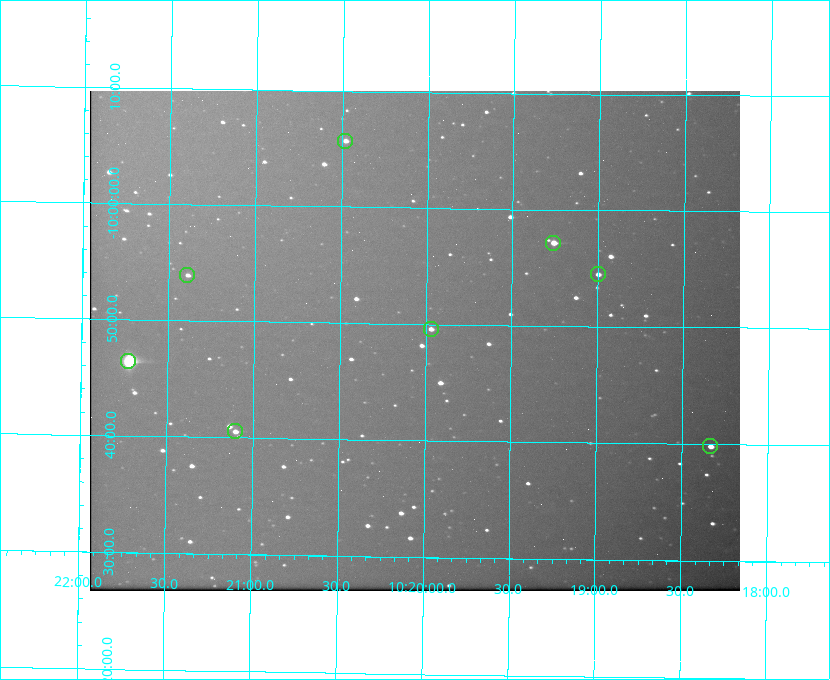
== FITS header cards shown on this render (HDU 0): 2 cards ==
NAXIS1  =                  650 / Width of table row in bytes
NAXIS2  =                  500 / Number of rows in table

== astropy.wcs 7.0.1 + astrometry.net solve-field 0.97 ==
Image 650 x 500 px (HDU 0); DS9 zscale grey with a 90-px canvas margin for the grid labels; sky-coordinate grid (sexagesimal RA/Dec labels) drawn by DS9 from the SOLVED WCS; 8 Tycho-2 reference stars matched to detected sources circled (green)
Header WCS: none
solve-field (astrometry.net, Tycho-2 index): SOLVED blind (the file carries no WCS)
Solved WCS: RA---TAN-SIP/DEC--TAN-SIP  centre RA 10:20:04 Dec -09:49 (155.02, -9.81 deg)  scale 5.16 arcsec/px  FOV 55.9' x 43.0'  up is +179 deg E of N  parity flipped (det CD > 0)
(file carries no celestial WCS; the grid is the blind solution)
Tycho-2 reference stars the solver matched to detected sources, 8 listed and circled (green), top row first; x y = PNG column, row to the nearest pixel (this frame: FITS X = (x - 90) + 1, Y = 500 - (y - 93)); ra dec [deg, ICRS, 3 dp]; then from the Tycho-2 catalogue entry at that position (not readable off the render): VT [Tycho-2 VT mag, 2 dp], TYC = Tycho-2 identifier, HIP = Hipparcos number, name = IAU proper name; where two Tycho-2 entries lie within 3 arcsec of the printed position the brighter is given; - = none
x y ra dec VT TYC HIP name
345 143 155.120 -10.095 10.96 5493-78-1 - -
553 245 154.815 -9.952 9.91 5490-258-1 50532 -
598 276 154.750 -9.908 10.76 5490-212-1 - -
187 277 155.347 -9.899 11.51 5490-199-1 - -
431 331 154.992 -9.826 10.90 5490-153-1 - -
128 363 155.431 -9.774 8.41 5490-124-1 50747 -
235 433 155.275 -9.676 10.79 5490-27-1 - -
710 448 154.583 -9.663 10.90 5490-13-1 - -